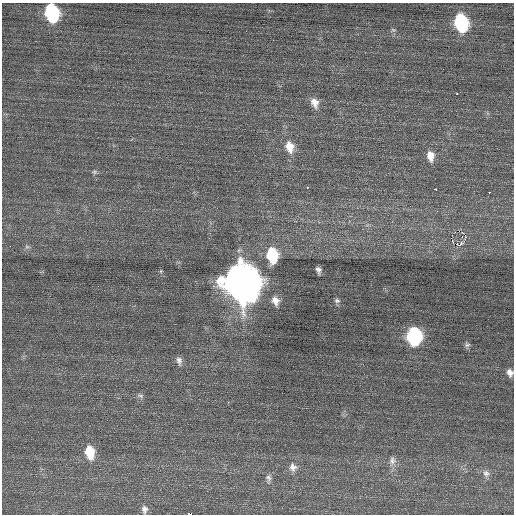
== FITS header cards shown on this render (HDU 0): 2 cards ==
NAXIS1  =                  512 / Axis length
NAXIS2  =                  512 / Axis length

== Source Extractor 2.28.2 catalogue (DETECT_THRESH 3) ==
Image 512 x 512 px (HDU 0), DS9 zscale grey, 1 PNG px = 1 image px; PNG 516 x 516 px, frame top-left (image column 1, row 512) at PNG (2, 3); no overlay
Background 0.141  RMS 0.67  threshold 2.02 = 3 sigma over >= 5 px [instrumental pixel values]
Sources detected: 35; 1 with non-positive FLUX_AUTO (blend fragments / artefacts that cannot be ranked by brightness) is not listed; the other 34 listed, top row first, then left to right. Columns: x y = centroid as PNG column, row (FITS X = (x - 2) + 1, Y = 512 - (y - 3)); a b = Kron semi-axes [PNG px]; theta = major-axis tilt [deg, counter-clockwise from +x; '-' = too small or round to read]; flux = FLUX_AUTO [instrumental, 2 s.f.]
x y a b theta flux
51 13 12 9 -76 6700
461 23 13 9 -74 5400
393 30 7 5 -21 83
457 94 3 3 - 94
315 103 14 9 -70 420
290 147 16 11 -74 650
430 156 14 9 -80 460
94 172 8 6 0 95
307 188 3 3 - 210
436 189 3 3 - 260
489 192 2 2 - 490
465 235 5 3 - 370
458 245 4 3 - 2400
10 246 2 2 - 140
27 247 8 5 -8 100
272 255 12 9 -81 2500
318 270 7 4 -74 170
161 271 5 4 - 51
241 282 16 13 -70 150000
275 301 10 8 -67 340
337 301 8 7 - 120
414 336 11 9 -84 7900
467 345 8 6 1 100
179 361 12 7 -80 200
510 373 9 7 -71 240
140 396 10 5 -12 110
228 402 2 2 - 240
90 452 14 9 -80 1100
392 460 12 9 -85 260
293 467 11 10 - 270
486 473 10 8 -57 210
268 478 11 7 -86 160
144 509 9 7 -87 170
190 514 3 2 - 2100
At the frame edge (FLAGS 8, measured only in part): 3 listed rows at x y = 51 13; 510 373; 190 514
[1 non-positive-flux detection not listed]